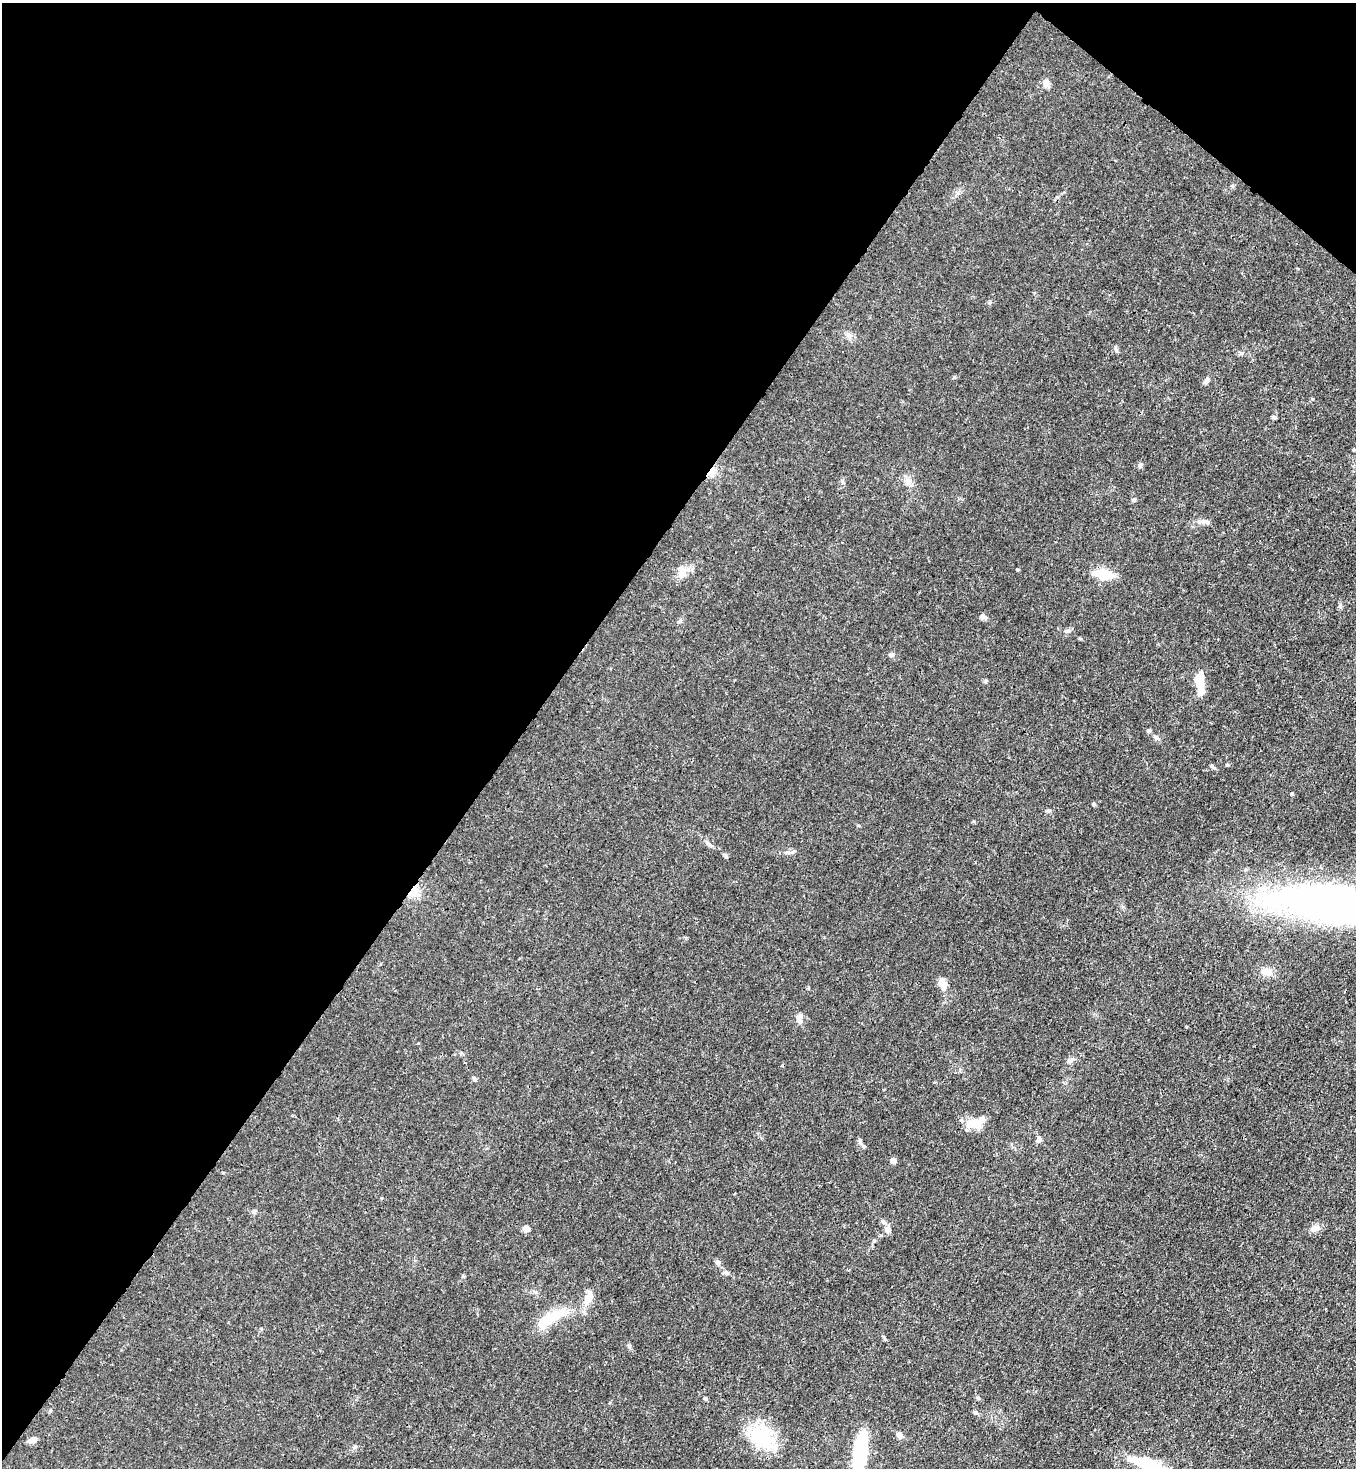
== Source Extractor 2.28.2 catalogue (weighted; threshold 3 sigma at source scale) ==
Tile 2 of 4 x 4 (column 2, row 1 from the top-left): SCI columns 1580-2933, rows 4457-5922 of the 6005 x 5983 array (HDU 1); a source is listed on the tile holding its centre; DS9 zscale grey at full resolution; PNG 1358 x 1470 px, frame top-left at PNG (2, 3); no overlay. Shown black and unused: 41% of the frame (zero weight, under 3 of 4 exposures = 7% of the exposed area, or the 3 px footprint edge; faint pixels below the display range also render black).
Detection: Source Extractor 2.28.2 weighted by HDU 2 'WHT'; one run over the whole footprint, this tile lists its part. Background 0.0192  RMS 0.0026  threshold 0.0117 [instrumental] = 3 sigma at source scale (4.5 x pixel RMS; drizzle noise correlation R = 1.50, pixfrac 1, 0.05/0.05 arcsec/px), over >= 5 px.
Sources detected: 58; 3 inside a brighter object's white glare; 1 cosmic-ray / hot-pixel residue — not listed; the other 54 listed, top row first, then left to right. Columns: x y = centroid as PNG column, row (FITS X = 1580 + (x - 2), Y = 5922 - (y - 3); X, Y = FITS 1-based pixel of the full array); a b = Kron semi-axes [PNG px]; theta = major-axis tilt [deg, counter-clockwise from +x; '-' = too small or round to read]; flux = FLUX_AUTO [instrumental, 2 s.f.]
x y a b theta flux
1046 83 11 7 -64 1.2
849 335 10 6 -27 0.94
1207 380 9 5 54 0.85
1274 417 6 4 0 0.47
1140 466 7 5 74 0.52
712 472 13 8 52 2.3
908 480 9 8 - 1.2
1134 500 6 5 - 0.44
1203 522 21 4 -9 1
1017 569 4 3 - 0.29
682 572 15 10 -88 2.5
1104 574 17 9 -13 7.3
1340 605 7 5 70 0.51
983 617 8 6 15 0.75
679 621 6 4 2 0.37
1067 631 7 5 6 0.59
891 655 6 6 - 0.62
1199 677 25 11 87 4.2
986 681 6 4 89 0.32
1149 730 5 5 - 0.47
1156 738 8 5 -28 0.87
1227 765 5 4 - 0.28
1212 766 6 4 -71 0.36
1291 794 4 3 - 0.82
1093 804 5 4 - 0.41
413 891 14 9 61 3.1
1333 903 123 36 -5 170
1266 972 16 9 -9 2.2
942 983 16 9 -70 2.2
799 1018 12 6 -80 1.6
1186 1027 3 2 - 0.25
1071 1060 8 5 57 0.66
474 1078 7 4 -63 0.45
975 1123 19 13 -20 4.3
1038 1139 8 6 81 0.85
864 1146 6 4 0 0.35
893 1161 7 6 - 0.93
255 1211 7 5 27 0.5
526 1228 5 4 - 3.7
1315 1228 12 9 25 1.5
888 1229 9 9 - 1.3
718 1262 7 6 - 0.75
726 1273 10 5 2 0.79
589 1298 15 8 68 3.8
548 1320 28 13 35 7
884 1338 6 4 -71 0.33
705 1398 6 4 -43 0.35
975 1412 6 5 - 0.57
899 1435 7 6 - 1.3
761 1436 33 29 -61 13
32 1440 10 6 12 1.3
355 1447 7 5 45 0.48
860 1450 40 12 80 20
1144 1463 36 12 -17 12
Overlapping masked pixels (flux is a lower limit): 2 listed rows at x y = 712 472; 413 891
Isophote crosses this tile's border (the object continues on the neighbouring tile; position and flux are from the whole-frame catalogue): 3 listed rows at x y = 1333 903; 860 1450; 1144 1463
Unlisted compact peaks at least as high as the median listed source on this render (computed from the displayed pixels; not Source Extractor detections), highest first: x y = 1116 350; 629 1346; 463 1276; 1081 639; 1049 810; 989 303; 1242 353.